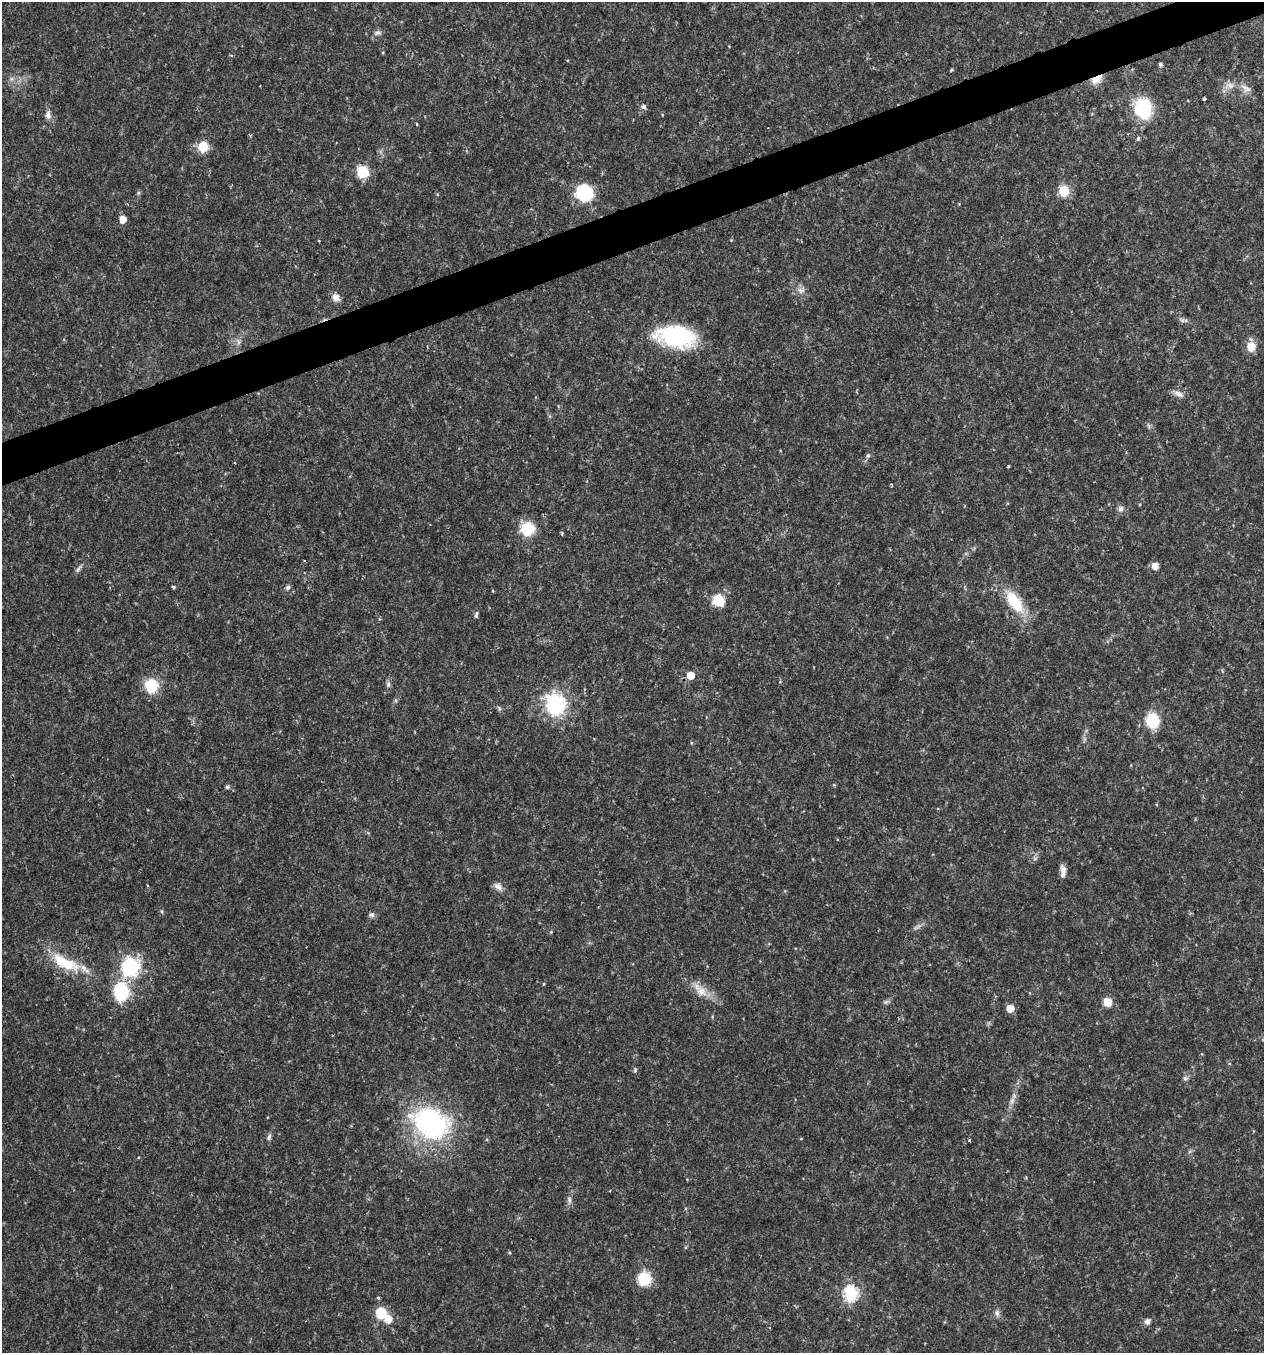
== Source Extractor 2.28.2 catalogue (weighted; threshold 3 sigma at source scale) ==
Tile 10 of 4 x 4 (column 2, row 3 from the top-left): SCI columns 1382-2643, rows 1352-2702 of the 5232 x 5405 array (HDU 1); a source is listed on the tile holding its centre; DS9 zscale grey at full resolution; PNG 1266 x 1355 px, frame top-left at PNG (2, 2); no overlay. Shown black and unused: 3% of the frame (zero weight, under 2 of 3 exposures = <1% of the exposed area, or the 3 px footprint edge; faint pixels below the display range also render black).
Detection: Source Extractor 2.28.2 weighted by HDU 2 'WHT'; one run over the whole footprint, this tile lists its part. Background 0.0262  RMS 0.003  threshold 0.0135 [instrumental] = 3 sigma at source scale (4.5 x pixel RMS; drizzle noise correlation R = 1.50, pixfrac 1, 0.0396/0.0396 arcsec/px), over >= 5 px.
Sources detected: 79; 1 too faint to see at this stretch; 1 inside a brighter object's white glare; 1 cosmic-ray / hot-pixel residue — not listed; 2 inside a brighter listed object's ellipse — not listed separately; the other 74 listed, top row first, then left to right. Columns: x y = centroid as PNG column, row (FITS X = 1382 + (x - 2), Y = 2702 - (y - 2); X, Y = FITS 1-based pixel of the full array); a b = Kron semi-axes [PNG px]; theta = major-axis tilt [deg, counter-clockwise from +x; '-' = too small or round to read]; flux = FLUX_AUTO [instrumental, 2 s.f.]
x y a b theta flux
377 33 10 7 3 1.1
1160 64 4 4 - 0.73
951 70 5 3 - 0.31
11 79 7 5 45 0.75
1096 79 12 7 33 4.2
1230 85 10 9 - 1.9
1248 89 14 6 18 1.3
1204 99 3 3 - 1.1
643 106 4 4 - 1.7
1143 109 25 20 -74 14
48 115 12 8 -83 1.6
417 124 3 3 - 0.34
1138 138 4 3 - 1.2
203 147 9 9 - 7
363 172 9 8 - 12
1064 191 10 9 - 6.7
138 193 6 4 72 0.43
584 193 9 9 - 38
123 219 5 5 - 4.1
801 290 11 8 -20 1.6
336 297 10 8 -76 2.1
1182 320 7 4 -19 0.63
676 336 43 21 -8 31
239 342 7 6 - 0.87
1251 347 11 10 - 3.9
1179 394 14 7 -26 1.8
868 456 7 5 68 0.62
1008 466 3 3 - 0.53
1121 509 9 7 71 1.1
527 529 8 8 - 18
304 560 4 2 - 0.2
1155 566 7 6 - 2.4
79 569 14 5 52 0.96
173 587 5 4 - 0.4
288 587 7 6 - 0.68
493 591 4 3 - 0.3
718 600 8 8 - 11
1014 602 33 14 -53 12
476 614 10 5 80 0.63
691 675 5 5 - 5.8
388 684 8 6 90 0.86
151 686 10 9 - 14
556 704 17 15 -77 30
499 708 7 4 -46 0.54
1152 720 9 7 -81 22
1085 739 7 4 -71 0.59
834 785 5 4 - 0.31
227 787 6 5 - 0.58
1063 871 14 5 -89 1.8
147 885 3 2 - 0.28
498 886 12 8 -31 1.7
162 911 6 4 73 0.37
372 915 8 7 - 0.9
551 932 5 3 - 0.29
65 963 43 15 -26 12
130 967 12 11 - 31
700 990 28 11 -46 4.7
121 992 10 8 -87 35
886 1002 8 5 44 0.68
1107 1002 8 7 - 4.6
1010 1008 5 5 - 5.5
635 1070 6 5 - 0.46
1185 1078 6 6 - 0.76
1012 1101 11 6 75 1.5
431 1122 41 33 -35 51
269 1137 9 5 74 0.85
969 1140 4 3 - 0.39
569 1200 10 6 -83 1
644 1279 9 9 - 15
851 1294 7 6 - 52
378 1298 4 4 - 0.38
381 1313 11 10 - 7.7
997 1313 10 6 -83 1
1147 1321 9 7 46 1.2
Overlapping masked pixels (flux is a lower limit): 1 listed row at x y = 1096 79